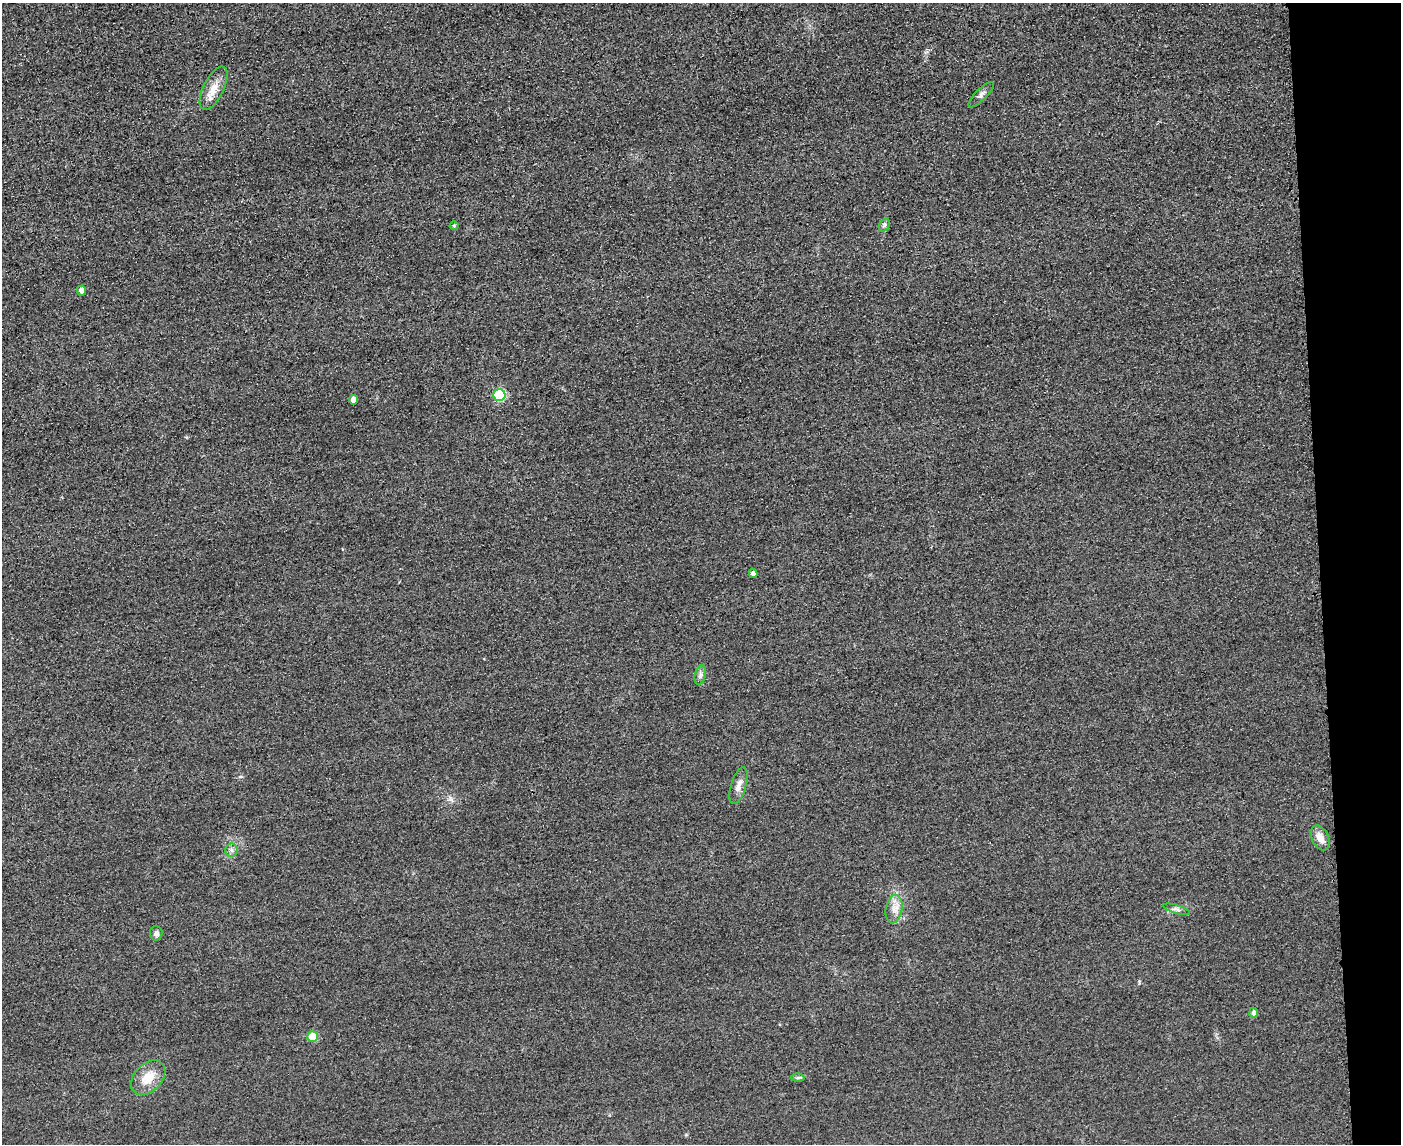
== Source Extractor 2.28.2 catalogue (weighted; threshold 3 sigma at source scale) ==
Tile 9 of 3 x 4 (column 3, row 3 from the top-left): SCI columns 3051-4449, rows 1166-2307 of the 4592 x 4615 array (HDU 1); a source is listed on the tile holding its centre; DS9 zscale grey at full resolution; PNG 1403 x 1146 px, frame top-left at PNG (2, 3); each listed source drawn as its Kron ellipse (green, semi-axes under 4 px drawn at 4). Shown black and unused: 6% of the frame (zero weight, under 3 of 4 exposures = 3% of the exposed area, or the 3 px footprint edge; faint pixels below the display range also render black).
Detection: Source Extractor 2.28.2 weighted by HDU 2 'WHT'; one run over the whole footprint, this tile lists its part. Background 0.0645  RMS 0.017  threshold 0.0772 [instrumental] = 3 sigma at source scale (4.5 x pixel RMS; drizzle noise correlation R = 1.50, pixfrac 1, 0.05/0.05 arcsec/px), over >= 5 px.
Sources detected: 19; all 19 listed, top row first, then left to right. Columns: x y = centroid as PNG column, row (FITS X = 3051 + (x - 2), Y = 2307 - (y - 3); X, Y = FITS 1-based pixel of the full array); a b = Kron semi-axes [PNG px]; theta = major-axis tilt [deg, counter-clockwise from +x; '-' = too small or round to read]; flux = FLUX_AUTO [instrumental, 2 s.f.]
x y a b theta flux
214 88 24 10 64 25
981 95 17 5 45 6.6
884 225 7 5 59 3.6
454 226 4 4 - 1.9
82 290 5 4 - 14
499 395 6 6 - 130
353 400 4 4 - 12
753 574 4 4 - 8.6
700 675 10 5 77 5.9
739 786 19 7 73 13
1320 838 13 8 -64 16
231 850 6 6 - 5
894 909 14 8 79 14
1177 909 14 4 -16 5.2
156 933 7 6 - 7.3
1254 1013 5 4 - 5.5
313 1036 5 5 - 40
148 1078 20 14 46 32
798 1078 6 4 1 2.9